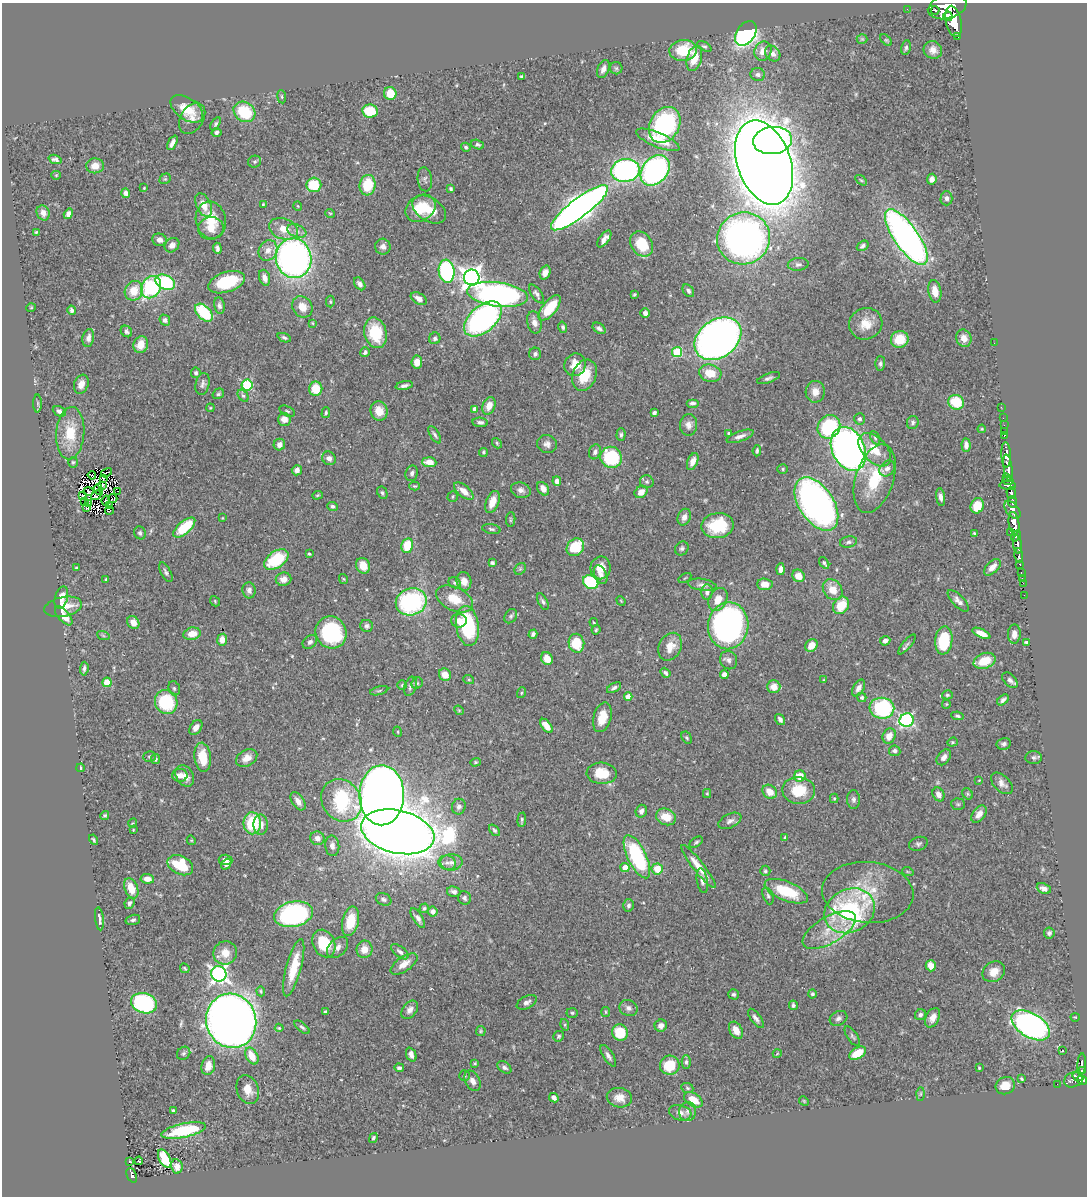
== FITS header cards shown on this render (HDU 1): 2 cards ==
NAXIS1  =                 1085
NAXIS2  =                 1194

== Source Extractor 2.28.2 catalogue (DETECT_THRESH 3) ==
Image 1085 x 1194 px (HDU 1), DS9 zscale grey, 1 PNG px = 1 image px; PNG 1089 x 1198 px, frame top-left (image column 1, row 1194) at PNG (2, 3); each listed source drawn as its Kron ellipse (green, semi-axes under 4 px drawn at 4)
Background 0.616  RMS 0.022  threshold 0.0668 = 3 sigma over >= 5 px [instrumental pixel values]
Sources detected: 510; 5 with non-positive FLUX_AUTO (blend fragments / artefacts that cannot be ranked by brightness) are neither listed nor drawn; of the other 505, the 500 brightest by FLUX_AUTO listed and drawn (5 fainter detections omitted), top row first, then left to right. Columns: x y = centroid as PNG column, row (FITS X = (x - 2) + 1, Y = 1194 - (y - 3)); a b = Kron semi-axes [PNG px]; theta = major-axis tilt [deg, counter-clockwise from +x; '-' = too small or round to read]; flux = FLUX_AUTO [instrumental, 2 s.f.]
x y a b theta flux
947 7 20 11 15 2900
907 9 2 2 - 2.9
935 10 4 3 - 72
948 16 5 4 - 530
954 21 16 8 -78 2500
746 33 14 9 55 420
958 36 3 3 - 55
862 39 5 5 - 2
886 40 7 4 -44 2.2
704 46 8 4 -27 2.8
906 48 7 5 79 3
683 50 14 10 7 52
933 50 9 8 - 9.4
763 51 10 8 69 15
773 53 8 7 - 8.4
694 58 13 7 74 30
616 68 6 6 - 3.1
603 69 9 5 67 6.8
758 75 7 6 - 4.6
521 76 3 3 - 1.6
390 93 6 6 - 27
282 97 7 4 -84 2.2
187 109 18 11 -34 33
370 111 8 6 -10 47
244 112 11 9 -36 66
192 118 17 11 58 13
216 124 7 4 58 2.8
665 125 19 14 60 200
217 132 5 4 - 3.8
658 140 23 7 -23 32
773 141 19 13 7 630
172 143 8 3 63 6.8
477 144 6 4 -19 2.8
466 147 5 4 - 2.8
55 159 7 4 -18 3.8
255 162 6 6 - 3.2
764 163 44 26 -71 5200
95 166 9 7 6 13
625 170 14 11 8 310
655 170 17 12 50 370
56 175 5 4 - 1.5
165 179 6 4 40 2.5
425 179 12 7 -84 4.6
932 179 5 5 - 7.3
861 180 6 3 -36 2
314 185 7 7 - 59
368 185 10 8 83 46
144 188 3 3 - 1.6
451 189 3 3 - 2.6
126 193 5 4 - 6
946 198 7 6 - 4.4
263 204 3 2 - 1.5
204 205 13 7 -65 17
298 206 5 3 - 1.2
420 208 16 12 33 43
579 208 35 9 37 1500
429 210 18 12 -32 28
43 213 8 6 -66 8
330 213 5 3 - 1.3
68 214 5 4 - 5.5
211 220 18 15 -78 38
211 228 13 11 9 16
283 229 15 10 -20 21
297 231 10 6 -21 7.1
36 232 4 2 - 1.6
906 237 33 12 -55 730
744 238 27 26 - 710
604 239 10 5 54 9.2
159 240 7 6 - 7.9
642 244 13 10 -54 48
172 245 8 6 41 8.8
863 246 6 4 34 3.9
383 247 8 8 - 7.4
217 248 5 3 - 4.3
268 250 11 9 60 11
294 258 20 17 -80 650
798 264 10 6 6 4.2
447 271 11 8 -83 190
545 273 7 5 69 8.3
472 277 8 8 - 960
264 278 8 5 -70 8
165 282 10 7 -25 120
226 282 19 10 18 74
360 284 7 4 -54 6.1
151 287 11 9 58 140
134 291 10 8 61 27
688 291 7 5 -52 4.4
935 291 11 6 -80 17
498 294 30 12 -7 480
536 294 11 5 -55 4.4
634 294 4 3 - 1.7
419 299 9 5 -29 9.4
330 302 6 4 -88 2
219 306 8 5 -80 4.9
302 307 11 9 -49 16
31 308 5 3 - 1.1
550 308 15 7 51 54
71 310 5 4 - 3.6
204 313 11 6 -46 76
645 313 5 4 - 6.5
483 319 22 13 41 380
165 320 6 5 - 4.3
534 322 11 7 -77 9.6
313 323 4 3 - 1.4
866 324 17 15 24 26
563 327 6 4 -73 3.5
599 328 7 4 -34 4.7
126 331 6 5 - 4.1
375 333 15 11 -76 56
88 338 9 5 80 7.1
284 338 7 4 -23 3.1
435 338 6 5 - 3.2
964 338 9 7 -66 11
718 339 25 19 37 1100
900 339 9 8 - 34
994 343 2 2 - 7.4
141 345 8 7 - 19
365 352 5 4 - 3.6
677 352 5 5 - 87
535 354 6 6 - 4.3
417 362 6 5 - 13
880 364 7 5 90 3.7
575 365 11 10 - 22
196 373 5 5 - 3
710 373 11 8 -14 28
584 375 16 11 69 37
768 378 12 4 20 4.9
81 384 10 7 68 11
203 384 11 7 77 5.1
247 385 5 5 - 120
404 386 9 4 12 5.1
316 389 7 6 - 33
815 392 11 9 87 13
218 394 6 5 - 2.8
243 396 7 4 -52 3
956 402 8 7 - 43
38 403 9 4 -90 2.5
693 403 6 4 0 3.9
489 406 9 6 69 14
1001 407 2 2 - 7.6
210 408 4 3 - 1.4
475 409 4 4 - 9.4
59 411 7 5 -26 5.2
287 411 8 4 -26 2.8
379 411 10 8 -75 20
326 413 5 3 - 2.5
654 413 4 3 - 3.6
1003 418 2 2 - 3.7
284 419 6 6 - 13
860 419 5 5 - 3.6
480 422 8 4 -6 4.1
913 422 6 5 - 4.2
689 425 11 8 88 9.2
1004 425 2 2 - 5.3
829 427 12 10 52 110
982 429 4 4 - 1.8
1004 431 2 2 - 7.1
70 433 26 14 86 48
728 433 3 2 - 1.5
435 435 10 4 -58 3.6
621 435 6 4 89 3.3
1004 435 3 3 - 19
740 436 14 5 19 7.6
875 438 7 4 -64 2.7
497 443 5 4 - 2
547 444 10 9 - 7.1
279 445 6 5 - 8
966 445 7 4 -86 7.4
848 449 23 16 -65 870
875 450 20 12 -47 32
757 451 5 3 - 2.8
483 452 4 4 - 2.1
595 452 7 6 - 5.1
1006 455 13 4 -88 920
611 457 11 10 - 110
329 458 7 6 - 7.2
693 461 9 5 66 9.8
73 462 5 4 - 2
429 462 7 5 -4 18
887 468 9 7 49 5.9
1008 468 13 3 -82 710
783 469 5 4 - 2.2
297 470 5 5 - 7.4
106 473 6 2 30 1.9
412 473 8 6 74 4.4
92 475 4 2 - 0.91
1006 477 3 2 - 66
103 479 3 3 - 3.7
875 479 35 19 72 72
557 481 5 4 - 7.3
1008 481 5 3 - 93
647 482 7 6 - 3.4
102 485 3 2 - 2.6
1008 485 8 3 -3 210
415 486 5 4 - 1.8
98 489 5 2 - 0.92
543 489 7 5 -55 11
521 490 10 7 -19 7.2
88 491 5 4 - 1.9
464 491 12 6 -39 15
118 492 3 2 - 0.86
641 492 7 5 36 11
382 493 6 5 - 2.9
1011 493 6 5 - 320
82 495 3 2 - 2.1
96 495 5 4 - 0.96
317 495 5 4 - 1.9
453 496 5 5 - 2.5
941 497 9 4 -82 5.9
113 498 4 3 - 1.1
85 501 2 2 - 0.75
106 501 5 2 - 2.8
492 502 11 6 69 16
1012 502 6 4 -84 220
89 503 4 2 - 2.2
816 504 30 17 -56 720
110 506 4 2 - 1.5
332 506 5 4 - 3.4
977 506 8 6 67 32
86 507 4 2 - 1.5
109 510 4 3 - 2.1
1012 510 10 6 -50 400
684 517 8 6 67 9.4
222 518 3 3 - 1.1
511 520 7 4 84 2.2
1014 523 11 5 -80 1200
718 526 16 12 9 71
184 527 13 6 41 60
491 529 9 4 -10 3.3
1010 532 2 2 - 28
140 533 6 5 - 3.4
974 534 4 3 - 2
1016 536 6 3 58 410
848 542 8 5 10 3.9
1017 545 9 4 -83 510
407 546 7 6 - 41
575 547 9 8 - 55
682 548 7 6 - 3.8
309 554 3 3 - 1.8
1019 556 7 3 -83 150
276 560 14 8 33 75
492 563 4 3 - 4.1
824 563 6 4 -55 3
1020 564 3 3 - 72
363 566 8 6 -63 18
992 567 10 5 45 12
76 568 3 3 - 2.9
601 568 11 10 - 22
520 569 6 5 - 2.8
781 569 6 3 86 5.7
166 572 11 5 -63 4
1021 573 4 2 - 26
601 575 10 6 -65 6.7
798 576 6 6 - 18
685 578 7 3 32 1.4
1022 578 2 2 - 3.5
106 579 3 3 - 1.7
284 579 8 7 - 10
343 579 5 4 - 1.6
464 581 9 7 -76 13
591 582 8 6 -33 90
455 583 6 5 - 2.8
1023 583 2 2 - 6.4
765 584 8 6 -3 14
702 585 14 6 -8 7
833 589 11 9 -54 20
249 590 8 6 -78 6.5
707 592 7 6 - 5.6
1024 595 2 2 - 6.5
61 598 11 6 74 12
455 599 20 11 -25 31
718 599 12 9 65 20
215 601 5 4 - 1.7
621 601 5 4 - 1.4
958 601 14 5 -46 7.7
411 602 16 13 21 200
543 602 9 4 -63 3.8
841 605 9 7 53 35
63 607 19 10 11 27
64 616 12 5 -49 14
511 616 8 5 54 3.2
459 621 8 6 -3 11
133 622 7 5 -55 10
594 622 4 2 - 1.3
367 626 6 6 - 4.3
467 626 20 11 -82 110
728 626 23 20 82 420
596 630 5 3 - 1.9
331 632 16 15 - 140
981 633 10 4 -25 13
192 634 9 6 11 17
533 634 4 4 - 3.8
1014 634 9 6 88 9.5
103 635 6 4 -20 2.1
222 640 6 5 - 10
944 640 14 8 83 77
885 641 5 4 - 7.4
310 642 8 6 42 4.3
1026 642 4 3 - 2
576 643 9 8 - 42
907 644 12 4 50 3.6
811 645 7 5 45 16
670 647 14 11 63 20
547 659 7 5 -63 15
729 660 9 8 - 6.2
985 661 11 7 19 33
84 669 7 3 85 3.6
665 673 5 3 - 3.3
445 675 6 6 - 16
724 675 4 4 - 11
469 680 5 3 - 1.5
824 680 4 3 - 1.5
1010 680 9 6 -45 5.8
107 682 5 4 - 38
417 683 6 5 - 2.4
402 685 5 5 - 2.1
410 686 10 6 70 5
774 687 6 6 - 16
174 688 7 5 -74 2.9
614 688 8 4 31 4.1
858 688 9 5 61 7.2
379 691 9 3 15 2.1
521 693 5 3 - 1.5
947 695 5 4 - 2.4
628 697 4 4 - 17
862 697 5 4 - 3.7
1003 700 7 4 41 4.5
166 702 12 11 - 83
946 704 4 4 - 1.6
882 708 12 10 -7 150
459 710 5 4 - 1.6
957 716 6 4 -9 2.7
602 717 15 9 75 25
780 719 6 4 -56 5
907 720 7 6 - 270
546 726 8 4 -52 19
196 727 8 5 57 8.3
398 732 5 3 - 1.5
889 736 8 6 64 15
687 738 6 4 -59 2.3
952 742 5 4 - 2.1
1004 744 7 6 - 4.2
895 751 6 5 - 4.2
150 757 6 5 - 2.4
203 757 15 8 -84 31
944 757 9 6 54 6.8
1034 757 8 6 -2 3.8
247 758 11 8 29 13
155 759 5 4 - 3.3
475 762 5 4 - 2
81 768 4 2 - 1.7
602 773 15 10 -3 34
180 775 8 6 0 8.2
185 776 11 8 -59 12
800 776 6 5 - 24
979 780 3 2 - 0.98
1002 783 13 8 -44 8.5
799 790 16 13 -3 49
770 792 8 6 -40 19
707 794 4 4 - 1.8
938 794 7 5 -62 8.3
967 794 6 4 -56 2.1
382 795 30 22 89 2400
834 798 5 4 - 1.7
854 799 9 6 -89 4.8
341 800 22 19 -54 130
298 801 10 6 -55 11
958 804 7 5 -3 2.9
459 807 8 7 - 5.7
641 811 6 5 - 5.4
979 814 10 6 53 11
105 815 4 4 - 2.3
666 817 10 8 -21 24
522 820 7 3 84 2.7
730 821 12 7 26 6.6
133 823 5 3 - 1.3
252 823 11 9 89 63
261 825 10 7 89 13
133 830 3 2 - 0.98
494 830 6 4 -50 2.6
398 832 37 21 -13 5800
785 837 4 3 - 2.1
317 838 7 6 - 8.1
94 840 5 3 - 2.3
191 840 5 4 - 1.5
696 842 8 4 33 3
918 844 9 6 19 4
332 846 10 7 -86 8
637 857 23 9 -64 150
226 860 7 5 -3 7.5
451 862 11 8 0 9.3
447 863 8 7 - 7.7
226 864 6 4 49 5.9
180 865 13 9 -26 59
698 866 27 5 -52 24
625 867 4 4 - 19
657 869 5 5 - 27
765 871 5 5 - 2.5
908 872 6 3 -19 1.5
147 879 7 5 -7 9.2
702 881 12 5 -81 6
131 888 10 6 -69 26
1044 888 7 5 -23 7.2
786 891 23 9 -22 61
454 892 7 5 -14 4.9
868 892 45 30 -5 82
768 896 9 5 -70 3.1
464 898 7 6 - 4.2
384 899 8 6 -26 4.4
129 903 6 4 65 3.4
629 905 6 5 - 4.3
424 908 5 4 - 2.5
433 911 5 5 - 7
850 911 26 21 27 260
293 914 20 12 11 280
418 918 11 4 -57 5.6
99 919 11 3 -82 5
133 920 7 5 16 3.3
351 921 15 8 77 36
829 930 30 13 30 37
1049 933 5 5 - 3.2
324 943 14 11 -65 45
337 947 12 8 44 8
364 949 9 8 - 16
400 952 10 5 -38 4.6
225 953 12 11 - 20
404 964 16 7 35 15
931 966 6 5 - 17
185 968 5 3 - 1.9
294 968 29 7 75 38
994 972 12 9 33 16
219 974 8 7 - 550
261 991 5 4 - 2.1
734 994 5 5 - 3
812 994 4 4 - 3.2
527 1002 11 6 26 5.9
144 1003 13 10 -15 220
793 1005 5 4 - 3
628 1008 9 8 - 6.3
410 1010 10 7 53 7.6
326 1012 4 3 - 5.9
606 1012 5 4 - 2
572 1013 6 5 - 2.3
920 1015 6 5 - 3.9
1075 1017 4 3 - 1.1
756 1018 11 5 -53 6.3
838 1018 9 7 27 5.4
933 1018 10 6 63 11
231 1021 27 25 -73 2100
565 1025 6 4 -73 2
1031 1025 21 12 -31 520
661 1026 6 6 - 8.5
302 1027 9 4 -39 3.1
279 1028 4 4 - 1.7
736 1030 9 6 -59 15
481 1031 5 4 - 2.1
620 1032 8 8 - 44
559 1036 5 5 - 2.7
852 1036 11 5 -56 3.7
1062 1051 3 2 - 1.3
184 1053 7 6 - 3.5
857 1053 9 5 30 33
777 1054 4 3 - 1.1
411 1055 7 5 -68 8.1
252 1056 9 6 -62 25
608 1056 12 5 -58 5.9
686 1062 6 4 90 3.2
475 1063 4 3 - 1.7
1082 1064 11 4 85 140
670 1065 10 9 - 42
208 1066 9 6 76 18
504 1067 8 5 -37 3.8
399 1068 5 3 - 3.2
979 1068 3 3 - 1.5
1082 1070 4 3 - 90
465 1075 5 5 - 2.2
1077 1077 5 4 - 150
1022 1079 3 3 - 2.4
1074 1080 10 7 26 240
1082 1080 5 4 - 260
472 1081 11 7 -61 8.7
1057 1084 2 2 - 3.2
1005 1086 10 8 25 20
687 1088 6 4 -23 2.2
248 1090 15 11 -71 17
920 1094 6 4 88 2.5
554 1098 5 4 - 7
619 1098 13 9 -11 15
693 1100 10 6 -33 20
804 1101 5 4 - 1.5
173 1111 4 3 - 2.6
687 1112 9 8 - 6.9
680 1113 11 7 -16 7.8
184 1130 22 7 12 100
373 1138 5 4 - 2.9
165 1158 10 5 -63 53
130 1161 3 3 - 3
139 1161 4 3 - 4.6
177 1166 7 5 -79 10
132 1175 8 5 -67 130
At the frame edge (FLAGS 8, measured only in part): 1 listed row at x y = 947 7
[5 fainter detections neither listed nor drawn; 5 non-positive-flux detections neither listed nor drawn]